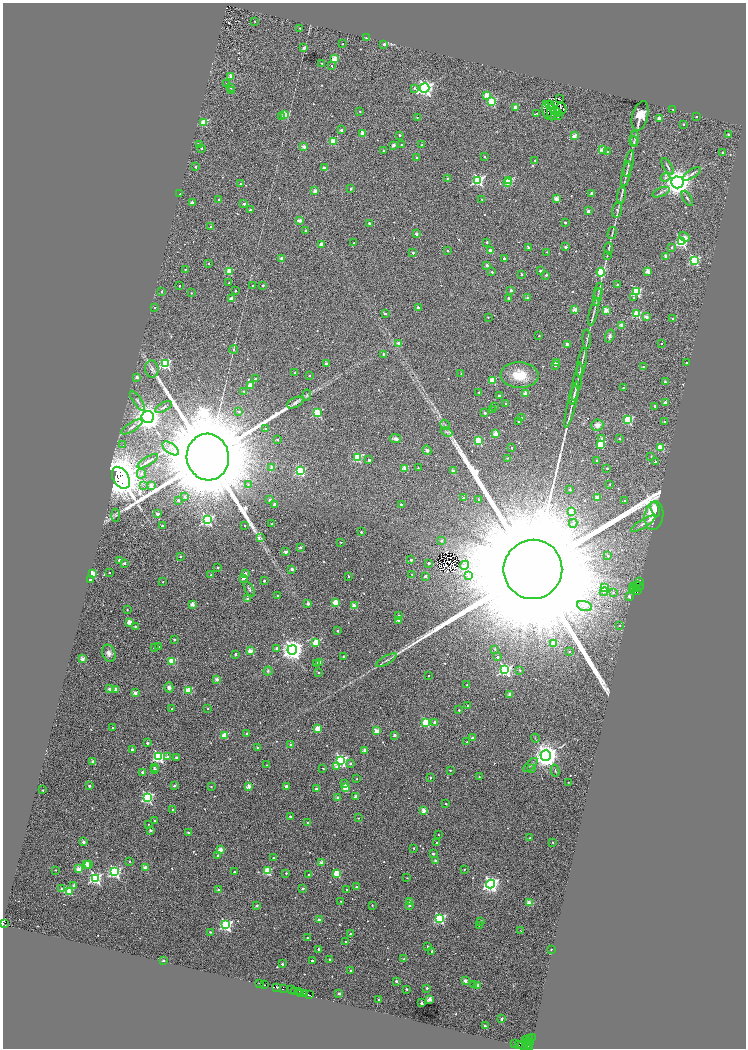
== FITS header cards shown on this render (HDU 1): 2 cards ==
NAXIS1  =                 1487
NAXIS2  =                 2092

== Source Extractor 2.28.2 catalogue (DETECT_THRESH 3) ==
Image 1487 x 2092 px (HDU 1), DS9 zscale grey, zoomed out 1/2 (1 PNG px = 2 x 2 image px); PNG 748 x 1050 px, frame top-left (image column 2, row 2091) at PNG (3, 3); each listed source drawn as its Kron ellipse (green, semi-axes under 4 px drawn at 4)
Background 0.824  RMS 0.61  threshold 1.84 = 3 sigma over >= 5 px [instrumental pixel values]
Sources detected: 777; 104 cannot appear on this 1/2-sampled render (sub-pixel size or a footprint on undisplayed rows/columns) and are neither listed nor drawn; of the other 673, the 500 brightest by FLUX_AUTO listed and drawn (173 fainter detections omitted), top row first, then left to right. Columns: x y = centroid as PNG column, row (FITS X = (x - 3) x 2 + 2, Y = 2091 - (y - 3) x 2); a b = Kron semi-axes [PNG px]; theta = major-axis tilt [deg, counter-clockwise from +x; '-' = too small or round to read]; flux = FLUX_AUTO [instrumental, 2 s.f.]
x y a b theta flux
254 21 2 2 - 9.9e+01
300 28 2 2 - 1.3e+02
367 38 2 2 - 1.0e+03
343 44 2 2 - 1.2e+02
384 44 2 2 - 9.4e+02
304 48 3 2 - 6.4e+02
334 59 2 2 - 2.8e+03
321 63 2 2 - 1.2e+02
332 66 2 2 - 3.1e+02
231 77 2 2 - 1.7e+03
227 83 2 2 - 3.0e+02
231 88 3 2 - 2.0e+02
414 88 3 3 - 1.7e+02
425 88 5 4 - 3.7e+04
231 90 2 2 - 2.5e+02
487 95 3 2 - 2.9e+03
559 98 3 2 - 1.3e+02
491 102 3 3 - 7.7e+03
550 105 5 2 - 1.3e+02
515 107 2 2 - 1.4e+03
561 109 6 5 - 2.0e+02
673 109 2 2 - 1.1e+02
547 110 9 4 -79 4.9e+02
555 110 3 2 - 9.2e+01
360 111 2 2 - 1.4e+02
551 112 8 4 -87 2.1e+02
557 112 3 2 - 9.2e+01
537 113 2 2 - 9.6e+01
285 115 2 2 - 2.5e+03
558 116 4 3 - 2.6e+02
640 116 15 7 75 1.3e+03
696 116 2 2 - 1.1e+02
281 117 3 2 - 1.8e+02
417 117 2 1 - 9.0e+01
659 118 2 2 - 2.0e+03
204 122 3 3 - 4.3e+03
684 124 2 2 - 1.6e+02
341 130 2 2 - 5.1e+02
363 133 2 2 - 2.4e+03
728 134 2 2 - 2.2e+02
400 135 2 2 - 2.2e+02
574 136 2 2 - 2.4e+03
635 138 8 4 89 2.6e+02
333 141 3 3 - 3.8e+03
634 141 5 3 - 1.9e+02
199 145 2 2 - 8.2e+02
394 145 2 2 - 1.2e+03
402 145 2 2 - 5.3e+02
422 145 4 3 - 1.5e+02
304 147 2 2 - 1.5e+03
201 148 2 2 - 1.6e+02
383 150 2 2 - 1.6e+02
602 150 2 2 - 2.6e+03
608 152 2 2 - 3.2e+02
722 152 2 2 - 2.2e+02
417 157 2 2 - 3.5e+02
484 157 2 2 - 1.4e+02
535 160 2 2 - 1.6e+02
629 163 13 3 77 3.8e+02
668 166 9 3 -60 2.3e+02
196 167 2 2 - 2.9e+02
324 168 2 2 - 6.0e+02
626 174 13 3 77 4.0e+02
692 174 10 3 33 3.4e+02
665 178 5 4 - 2.0e+02
448 179 2 2 - 8.0e+02
478 180 4 4 - 1.6e+04
509 181 3 3 - 5.7e+03
677 182 6 6 - 1.4e+05
508 183 2 2 - 6.7e+02
240 184 2 2 - 1.2e+02
351 189 2 2 - 5.2e+02
315 191 2 2 - 1.4e+03
661 192 9 4 24 2.8e+02
592 193 2 2 - 5.2e+02
179 194 2 2 - 2.2e+02
621 195 9 3 82 2.7e+02
687 198 8 3 -59 1.9e+02
482 199 2 2 - 1.6e+02
556 199 2 2 - 1.7e+03
219 200 2 2 - 3.6e+02
192 203 2 2 - 8.9e+02
244 204 2 2 - 3.4e+02
250 210 2 2 - 3.7e+02
617 210 8 4 75 2.8e+02
588 211 2 2 - 8.6e+02
300 220 3 2 - 1.4e+03
369 223 2 2 - 3.3e+02
565 223 2 2 - 3.1e+02
211 227 2 2 - 2.3e+02
306 230 2 2 - 3.9e+02
612 233 6 2 75 1.6e+02
416 234 2 2 - 5.1e+02
684 237 5 3 - 4.6e+02
681 241 4 4 - 1.8e+04
487 242 2 2 - 2.7e+02
354 243 2 2 - 1.3e+02
321 244 2 2 - 1.0e+03
566 247 2 2 - 6.7e+02
671 247 2 2 - 3.3e+02
528 248 3 2 - 7.3e+02
609 248 6 3 89 1.3e+02
490 250 2 2 - 9.0e+02
448 251 2 2 - 1.2e+02
547 252 2 2 - 1.2e+02
413 253 2 2 - 4.8e+02
607 255 4 2 - 9.3e+01
666 257 2 2 - 1.6e+03
282 258 2 2 - 1.1e+03
504 258 2 2 - 3.8e+02
694 260 3 3 - 1.2e+04
209 264 2 2 - 9.6e+01
487 265 2 2 - 8.4e+02
185 269 2 2 - 1.0e+02
540 271 2 2 - 2.2e+02
647 271 2 2 - 2.1e+03
229 272 3 2 - 3.2e+03
492 272 2 2 - 2.6e+02
601 272 4 3 - 7.3e+03
522 274 2 2 - 2.3e+02
546 275 2 2 - 3.4e+02
229 283 2 2 - 1.1e+02
263 285 2 2 - 2.9e+02
617 285 2 2 - 3.0e+02
179 286 2 2 - 1.9e+02
253 286 2 2 - 4.0e+02
511 290 2 2 - 6.5e+02
162 291 2 2 - 1.6e+02
235 291 2 2 - 1.8e+02
599 291 8 2 78 1.9e+02
636 292 3 3 - 9.4e+03
191 293 2 2 - 9.7e+01
597 297 9 2 77 2.2e+02
232 298 2 2 - 1.5e+03
509 298 2 2 - 5.6e+02
527 298 4 3 - 2.3e+02
634 298 3 2 - 1.9e+02
418 307 2 2 - 3.2e+02
155 308 2 2 - 1.8e+02
575 309 2 2 - 2.0e+03
606 310 3 2 - 2.7e+03
594 312 14 3 75 3.6e+02
385 313 2 2 - 3.4e+02
637 314 3 3 - 4.9e+03
488 317 2 2 - 9.5e+01
646 317 2 2 - 1.1e+03
673 319 2 2 - 9.5e+02
622 326 2 2 - 2.2e+03
539 336 2 2 - 1.1e+02
610 336 6 4 73 3.1e+02
587 339 9 3 -88 2.0e+02
398 343 3 3 - 4.7e+02
661 343 2 2 - 1.1e+02
567 344 2 2 - 1.3e+03
234 349 4 3 - 1.5e+02
383 354 2 2 - 3.4e+02
556 362 2 2 - 1.9e+03
582 362 15 2 80 3.7e+02
686 363 2 2 - 2.2e+02
165 364 4 3 - 1.3e+04
326 364 2 2 - 6.5e+02
555 365 3 2 - 2.2e+02
643 366 2 2 - 1.0e+02
152 369 8 6 -83 4.5e+02
295 373 2 2 - 1.6e+02
461 374 2 2 - 9.0e+01
519 375 19 13 -3 2.8e+03
309 376 2 2 - 1.3e+02
137 377 2 2 - 8.3e+02
255 379 2 2 - 3.7e+02
492 380 3 3 - 3.7e+03
577 382 19 3 79 5.5e+02
665 382 2 2 - 3.2e+02
250 385 2 2 - 2.3e+03
623 388 2 2 - 1.2e+02
244 391 3 2 - 1.2e+02
479 392 2 2 - 1.1e+02
526 393 2 2 - 2.3e+03
307 395 6 4 85 1.8e+02
574 395 9 3 77 3.3e+02
499 396 2 2 - 4.4e+02
137 401 12 3 -55 3.7e+02
665 402 2 2 - 4.6e+02
295 403 9 5 25 4.1e+02
505 403 2 2 - 1.2e+02
572 404 24 2 76 6.2e+02
655 406 2 2 - 2.2e+02
163 407 9 3 29 2.3e+02
495 407 2 2 - 3.4e+02
492 410 2 2 - 1.7e+02
239 411 2 2 - 1.9e+02
317 413 3 3 - 8.6e+03
485 413 2 2 - 2.9e+02
148 417 6 6 - 1.2e+05
521 417 2 2 - 9.7e+01
628 420 3 3 - 7.5e+03
519 421 2 2 - 7.1e+02
665 422 2 2 - 4.0e+02
445 425 5 3 - 1.6e+02
597 425 6 5 - 6.8e+02
132 427 12 3 32 4.2e+02
265 429 3 2 - 1.3e+02
446 432 6 2 -20 1.3e+02
495 434 3 2 - 2.1e+03
619 438 2 2 - 2.1e+02
277 439 2 2 - 1.4e+02
395 439 5 3 - 4.4e+02
602 439 2 2 - 1.4e+03
478 441 3 3 - 6.8e+03
600 444 3 3 - 3.8e+03
123 445 3 3 - 1.0e+02
660 447 3 3 - 4.0e+03
171 448 9 5 -38 6.0e+02
511 448 2 2 - 1.9e+02
427 450 5 4 - 2.8e+02
208 457 23 21 -80 2.9e+06
651 457 3 3 - 1.4e+02
357 458 3 3 - 6.9e+03
508 458 4 2 - 9.1e+01
369 460 2 2 - 5.8e+02
596 460 2 2 - 1.4e+02
148 461 11 3 31 3.5e+02
655 462 2 2 - 4.6e+02
272 467 2 2 - 1.0e+03
405 468 2 2 - 2.1e+03
418 468 2 2 - 1.1e+02
607 468 2 2 - 1.9e+02
300 471 3 3 - 1.0e+04
453 471 2 2 - 1.2e+03
141 473 5 4 - 3.6e+02
121 478 12 7 -59 5.1e+05
248 484 4 3 - 1.5e+02
610 484 2 2 - 1.6e+02
143 486 3 2 - 1.8e+02
151 486 2 2 - 1.9e+03
570 489 2 2 - 2.0e+02
185 497 3 2 - 1.8e+02
464 498 2 2 - 1.9e+02
597 498 2 2 - 1.5e+03
178 500 2 2 - 3.3e+02
270 500 2 2 - 8.3e+02
479 500 2 2 - 2.0e+02
625 501 2 2 - 2.0e+02
274 504 2 2 - 7.4e+02
401 504 2 2 - 2.2e+02
655 509 7 4 -67 1.5e+03
571 511 3 2 - 2.1e+03
157 514 2 2 - 9.0e+02
115 515 6 4 -88 2.1e+02
654 516 14 9 82 3.5e+03
207 520 4 4 - 1.7e+04
573 523 4 3 - 2.0e+02
272 524 2 2 - 2.0e+02
643 524 14 3 31 4.2e+02
162 526 2 2 - 2.3e+02
245 526 2 2 - 1.3e+02
361 532 2 2 - 2.0e+02
261 538 4 2 - 1.2e+02
441 541 2 2 - 2.0e+02
341 542 2 2 - 1.1e+02
300 547 2 2 - 4.7e+02
286 552 2 2 - 1.0e+03
608 556 2 2 - 4.4e+02
180 557 2 2 - 2.8e+02
119 560 2 2 - 4.9e+02
411 560 2 2 - 6.8e+02
124 563 2 2 - 7.1e+02
428 563 2 2 - 2.8e+02
465 565 4 3 - 1.9e+02
218 567 2 2 - 2.0e+02
292 569 2 2 - 8.8e+02
533 569 30 29 - 7.8e+06
109 572 2 2 - 1.5e+02
93 574 3 3 - 4.8e+03
245 574 2 2 - 1.1e+03
412 574 2 2 - 1.0e+02
210 575 2 1 - 9.6e+01
348 576 2 2 - 2.1e+02
425 576 2 2 - 5.5e+02
469 576 3 2 - 2.7e+02
243 578 2 2 - 1.2e+03
90 580 2 2 - 2.0e+02
264 581 2 2 - 3.1e+02
639 581 3 2 - 2.7e+03
163 582 2 2 - 9.4e+01
638 586 6 3 -9 3.2e+03
604 587 3 3 - 1.4e+03
634 587 2 2 - 7.5e+02
637 588 4 2 - 2.4e+03
249 589 8 3 -61 2.0e+02
633 590 4 2 - 8.0e+02
637 591 3 2 - 1.4e+03
604 592 4 3 - 2.1e+02
613 593 4 3 - 1.2e+02
278 595 2 2 - 9.6e+01
629 596 3 2 - 4.0e+02
248 599 2 2 - 1.2e+03
308 603 2 2 - 8.5e+02
336 603 3 3 - 3.5e+03
192 604 2 2 - 1.4e+03
354 606 2 2 - 2.5e+03
585 606 7 5 -19 5.4e+02
127 610 2 2 - 9.4e+01
399 615 2 2 - 9.3e+01
398 620 2 2 - 6.2e+02
130 623 2 2 - 2.4e+03
619 625 2 2 - 1.2e+02
135 626 2 2 - 1.7e+02
337 631 2 2 - 2.5e+02
174 640 2 2 - 6.0e+02
316 642 3 3 - 5.0e+03
554 644 2 2 - 1.8e+03
158 646 2 2 - 9.5e+01
154 648 2 2 - 1.0e+02
277 648 2 2 - 5.7e+02
495 649 2 2 - 1.6e+02
292 650 5 4 - 9.7e+04
251 651 2 2 - 2.4e+03
569 652 2 2 - 1.3e+02
109 653 9 6 -68 6.8e+02
236 654 2 2 - 4.0e+02
343 656 2 2 - 2.2e+02
497 657 2 2 - 2.0e+02
83 659 2 2 - 1.6e+03
386 660 11 3 30 3.0e+02
171 662 3 3 - 4.0e+03
320 662 2 2 - 1.3e+03
317 663 2 2 - 6.1e+02
505 670 4 4 - 2.0e+04
520 670 3 2 - 1.3e+02
268 671 4 4 - 2.1e+02
318 673 2 2 - 2.0e+02
428 676 2 2 - 1.2e+02
217 679 2 2 - 1.2e+03
467 685 2 2 - 1.4e+02
169 687 5 4 - 4.5e+02
109 689 2 2 - 9.0e+02
116 689 2 2 - 9.9e+02
188 690 3 3 - 4.8e+03
135 693 2 2 - 1.7e+03
510 695 2 2 - 1.4e+03
468 706 2 2 - 6.3e+02
172 709 2 2 - 1.5e+02
208 709 2 2 - 1.2e+02
459 710 2 2 - 1.5e+02
426 722 3 3 - 7.5e+03
435 722 2 2 - 1.4e+03
113 728 2 2 - 2.6e+02
318 728 3 2 - 3.0e+03
376 731 3 2 - 2.6e+03
247 733 2 2 - 2.3e+02
224 735 3 2 - 3.3e+03
394 735 2 2 - 8.6e+02
472 738 2 2 - 4.7e+02
535 738 4 2 - 9.3e+01
467 742 2 2 - 1.5e+02
147 743 2 2 - 3.0e+02
291 745 2 2 - 1.3e+03
258 748 2 2 - 4.5e+02
132 750 2 2 - 5.5e+02
365 750 2 2 - 1.1e+03
546 756 5 5 - 1.1e+05
158 757 4 4 - 1.8e+04
168 757 3 2 - 8.9e+02
176 757 2 2 - 3.9e+02
341 760 4 4 - 2.0e+04
93 761 2 2 - 8.7e+02
350 763 2 2 - 2.3e+02
267 765 2 2 - 1.1e+02
530 765 9 3 45 2.0e+02
154 767 3 2 - 1.2e+02
337 767 3 2 - 7.9e+02
323 768 2 2 - 1.1e+02
532 769 2 2 - 3.2e+02
154 770 2 2 - 8.7e+02
450 770 2 2 - 1.4e+02
555 771 6 3 -76 1.3e+02
142 772 2 2 - 4.1e+02
479 777 2 2 - 1.2e+02
430 778 2 2 - 2.4e+02
356 779 2 2 - 1.2e+02
568 782 2 2 - 1.2e+02
345 784 3 2 - 4.3e+02
89 786 2 2 - 3.4e+02
174 786 2 2 - 2.7e+02
249 786 2 2 - 1.8e+03
286 786 2 2 - 6.4e+02
211 787 2 2 - 1.1e+02
345 787 3 2 - 3.1e+03
317 789 3 2 - 5.7e+02
43 790 2 2 - 1.1e+02
356 796 3 2 - 8.3e+02
337 797 2 2 - 5.5e+02
147 798 4 4 - 1.4e+04
446 804 2 2 - 1.7e+02
173 810 2 2 - 4.1e+02
424 811 2 2 - 2.2e+03
290 816 2 2 - 2.6e+02
358 818 2 2 - 1.0e+02
155 821 2 2 - 1.9e+02
308 823 2 2 - 3.2e+02
148 824 2 2 - 9.1e+01
151 830 2 2 - 6.3e+02
188 832 2 2 - 1.7e+02
438 835 2 2 - 1.1e+02
530 838 2 2 - 2.0e+02
83 842 2 2 - 1.0e+03
552 842 2 2 - 1.8e+02
437 843 2 2 - 2.8e+02
414 848 2 2 - 1.6e+02
221 850 2 2 - 1.5e+03
433 854 2 2 - 2.7e+02
217 855 2 2 - 1.9e+02
274 858 2 2 - 2.9e+02
129 861 2 2 - 1.1e+02
436 861 2 2 - 1.2e+03
322 863 2 2 - 1.3e+03
86 864 3 2 - 1.6e+03
88 865 2 2 - 1.2e+03
145 868 2 2 - 1.6e+03
79 869 3 2 - 2.6e+03
464 869 2 2 - 1.6e+02
55 870 2 2 - 1.1e+02
267 871 3 3 - 5.8e+03
115 872 4 4 - 1.9e+04
234 872 2 2 - 1.7e+02
286 873 2 2 - 1.8e+02
337 873 3 3 - 4.6e+03
308 875 2 2 - 1.2e+02
95 878 4 4 - 1.8e+04
407 878 2 2 - 9.3e+01
491 884 4 4 - 4.1e+04
74 885 2 2 - 5.8e+02
356 887 2 2 - 2.2e+02
303 888 2 2 - 4.2e+02
62 889 3 2 - 1.0e+03
218 889 2 2 - 2.4e+02
347 890 2 2 - 4.3e+02
69 892 3 3 - 3.3e+03
341 901 2 2 - 1.2e+02
409 902 2 2 - 9.9e+02
529 903 3 2 - 2.5e+03
257 905 2 2 - 4.6e+02
372 905 2 2 - 1.1e+02
409 905 2 2 - 2.6e+02
439 919 4 3 - 1.4e+04
319 920 2 2 - 9.4e+02
481 921 2 2 - 2.8e+02
3 923 2 2 - 5.7e+02
226 925 4 4 - 2.1e+04
479 925 4 2 - 1.2e+02
521 931 3 2 - 9.4e+01
210 932 2 2 - 1.4e+02
350 934 2 2 - 1.8e+02
307 937 2 2 - 1.1e+02
345 942 2 2 - 1.5e+02
428 946 2 2 - 2.1e+02
319 949 2 2 - 5.3e+02
551 950 2 2 - 1.0e+02
432 951 2 2 - 2.5e+02
330 959 2 2 - 3.3e+02
404 959 2 2 - 3.1e+02
163 961 2 2 - 5.7e+02
312 961 2 2 - 2.2e+02
282 964 2 2 - 2.9e+02
350 970 2 2 - 2.8e+02
396 981 2 2 - 4.4e+02
465 981 2 2 - 1.3e+03
259 983 2 1 - 1.6e+02
264 985 3 2 - 6.1e+02
473 985 3 3 - 1.4e+02
478 986 2 2 - 1.8e+03
277 987 2 2 - 1.1e+03
283 988 2 1 - 2.7e+02
427 988 2 2 - 2.6e+02
406 989 2 2 - 1.7e+02
291 990 2 1 - 1.4e+02
295 991 4 3 - 1.5e+03
299 991 2 2 - 3.6e+02
300 993 2 1 - 3.6e+02
304 993 2 2 - 3.6e+02
339 993 2 2 - 4.1e+02
310 995 3 2 - 1.7e+03
429 999 2 2 - 2.0e+03
379 1000 2 2 - 3.3e+02
421 1003 2 2 - 9.9e+02
502 1019 2 2 - 6.1e+02
485 1026 2 2 - 6.1e+02
532 1037 4 2 - 3.8e+02
530 1038 3 1 - 2.8e+02
526 1040 4 2 - 1.4e+03
525 1042 2 1 - 4.7e+02
528 1042 2 1 - 2.0e+02
530 1042 3 1 - 9.9e+01
514 1044 2 2 - 6.7e+02
518 1045 3 2 - 9.8e+02
523 1045 5 3 - 1.7e+03
529 1045 4 1 - 1.5e+02
527 1046 3 2 - 1.6e+03
530 1047 3 2 - 6.9e+02
At the frame edge (FLAGS 8, measured only in part): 1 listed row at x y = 3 923
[173 fainter detections neither listed nor drawn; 104 sub-pixel or undisplayed-footprint detections neither listed nor drawn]